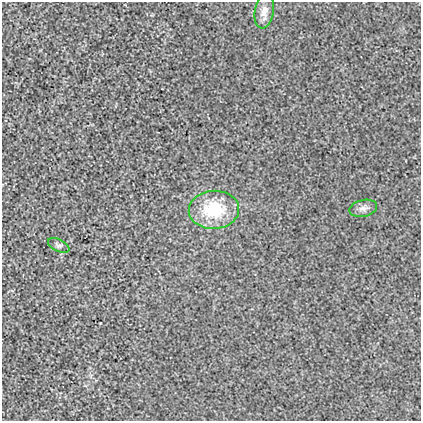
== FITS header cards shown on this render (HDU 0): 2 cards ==
NAXIS1  =                  419
NAXIS2  =                  419

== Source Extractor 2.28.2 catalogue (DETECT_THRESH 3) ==
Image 419 x 419 px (HDU 0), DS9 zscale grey, 1 PNG px = 1 image px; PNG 423 x 423 px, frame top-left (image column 1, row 419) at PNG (2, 2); each listed source drawn as its Kron ellipse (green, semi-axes under 4 px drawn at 4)
Background 0.00241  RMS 0.018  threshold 0.054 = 3 sigma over >= 5 px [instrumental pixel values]
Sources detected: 4; all 4 listed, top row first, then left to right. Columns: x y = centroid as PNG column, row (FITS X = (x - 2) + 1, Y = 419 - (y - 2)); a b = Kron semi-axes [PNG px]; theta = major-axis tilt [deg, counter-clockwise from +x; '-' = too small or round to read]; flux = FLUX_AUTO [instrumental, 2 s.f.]
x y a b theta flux
264 11 17 9 81 11
363 208 14 8 13 6.6
214 210 25 19 3 63
59 245 11 6 -26 3.7